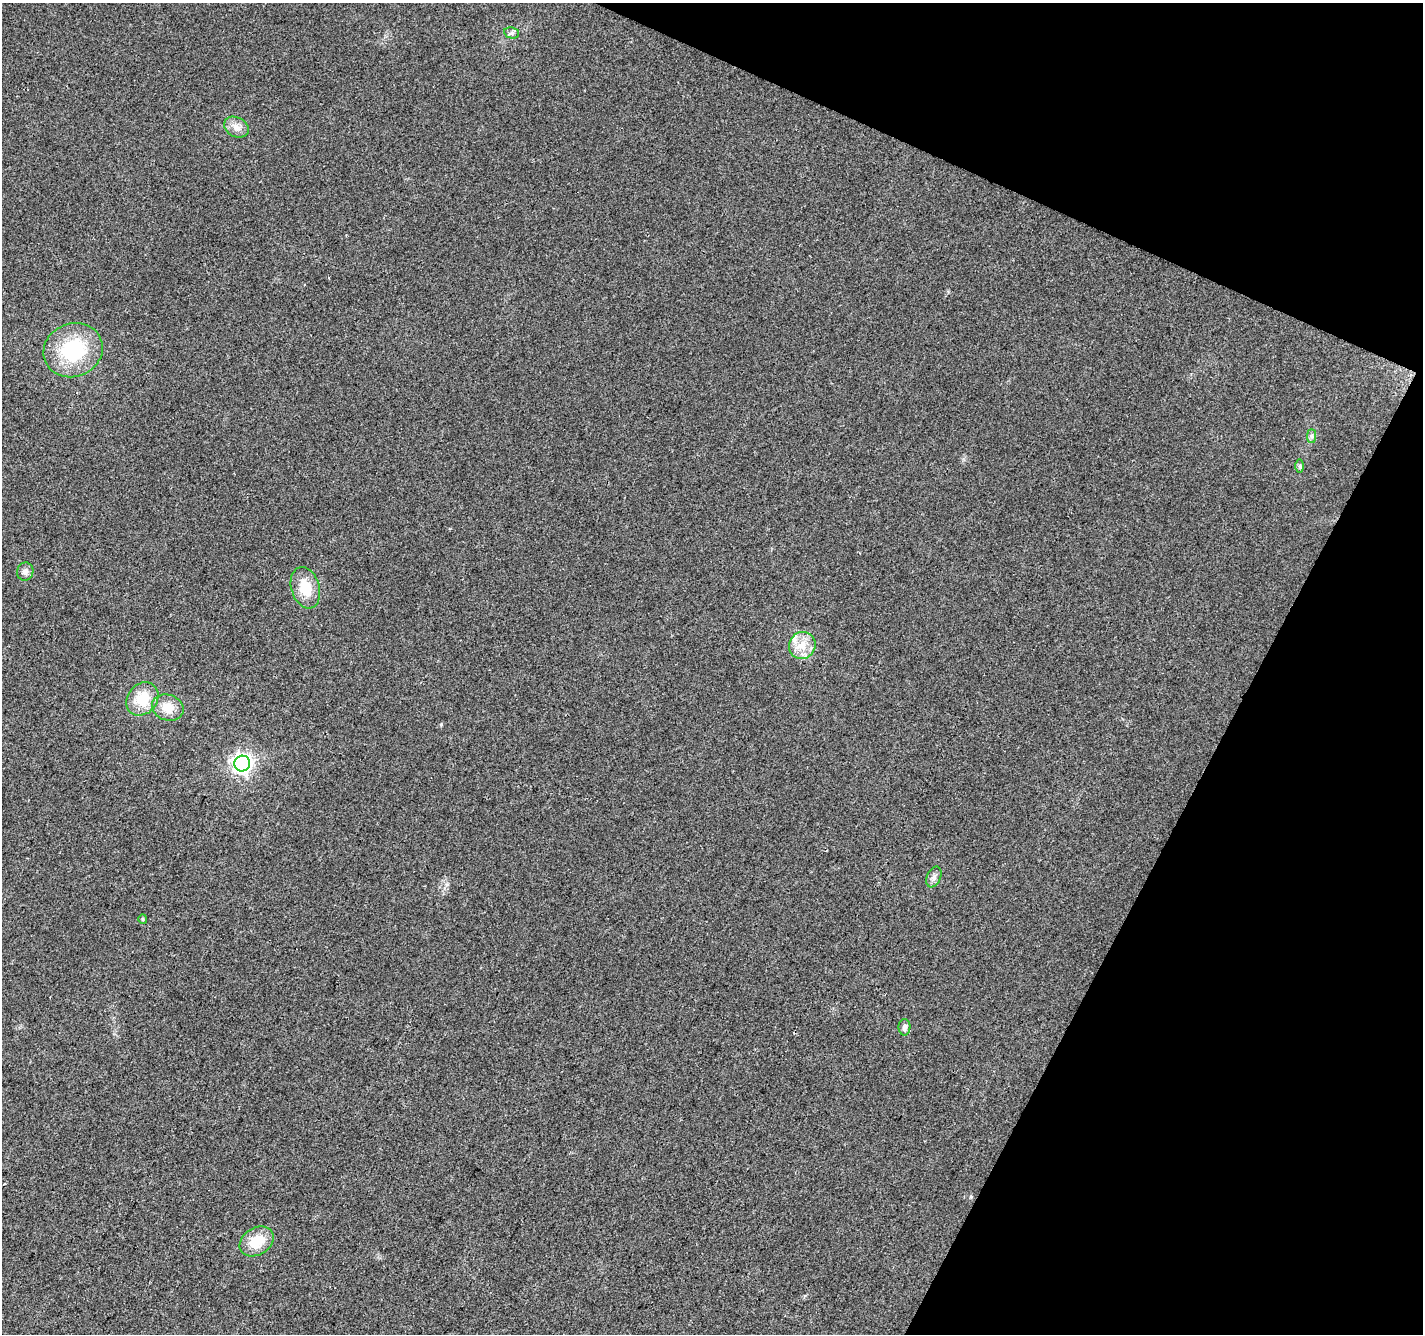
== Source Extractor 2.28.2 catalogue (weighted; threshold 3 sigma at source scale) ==
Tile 8 of 4 x 4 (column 4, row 2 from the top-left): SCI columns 4270-5690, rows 2935-4266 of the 5690 x 5802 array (HDU 1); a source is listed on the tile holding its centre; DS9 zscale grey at full resolution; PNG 1425 x 1336 px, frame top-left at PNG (2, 3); each listed source drawn as its Kron ellipse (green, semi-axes under 4 px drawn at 4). Shown black and unused: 22% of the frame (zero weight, under 2 of 3 exposures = <1% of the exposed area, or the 3 px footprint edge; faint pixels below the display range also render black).
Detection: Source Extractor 2.28.2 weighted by HDU 2 'WHT'; one run over the whole footprint, this tile lists its part. Background 0.0552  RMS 0.0089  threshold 0.04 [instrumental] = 3 sigma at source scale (4.5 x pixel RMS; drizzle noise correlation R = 1.50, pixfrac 1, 0.0396/0.0396 arcsec/px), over >= 5 px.
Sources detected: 16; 1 inside a brighter listed object's ellipse — not listed separately; the other 15 listed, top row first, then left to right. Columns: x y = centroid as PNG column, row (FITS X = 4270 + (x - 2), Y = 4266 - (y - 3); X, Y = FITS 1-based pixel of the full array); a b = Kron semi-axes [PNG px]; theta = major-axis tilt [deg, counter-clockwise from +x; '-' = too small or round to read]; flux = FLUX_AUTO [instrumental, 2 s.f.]
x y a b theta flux
512 33 7 5 -11 2.2
236 127 13 9 -29 6.9
73 350 30 26 22 62
1312 436 7 4 89 2
1300 466 7 4 -90 1.6
25 572 9 8 - 3.9
305 588 21 14 -73 21
802 645 14 13 - 13
142 699 18 14 50 24
168 707 16 12 -20 14
242 764 8 7 - 440
934 877 11 6 67 3.7
143 919 5 4 - 1.1
904 1027 8 6 90 3.4
257 1241 18 13 32 22
Unlisted compact peaks at least as high as the median listed source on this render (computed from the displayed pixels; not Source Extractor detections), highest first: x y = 441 724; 447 884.